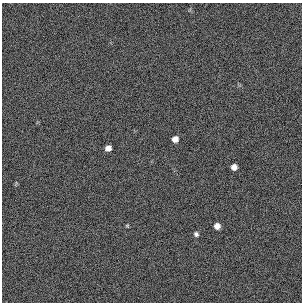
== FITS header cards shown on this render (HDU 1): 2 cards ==
NAXIS1  =                  300 / length of original image axis
NAXIS2  =                  300 / length of original image axis

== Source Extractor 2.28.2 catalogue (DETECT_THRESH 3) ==
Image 300 x 300 px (HDU 1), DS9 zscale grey, 1 PNG px = 1 image px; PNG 304 x 304 px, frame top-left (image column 1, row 300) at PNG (2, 3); no overlay
Background 385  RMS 67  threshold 200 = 3 sigma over >= 5 px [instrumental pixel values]
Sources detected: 6; all 6 listed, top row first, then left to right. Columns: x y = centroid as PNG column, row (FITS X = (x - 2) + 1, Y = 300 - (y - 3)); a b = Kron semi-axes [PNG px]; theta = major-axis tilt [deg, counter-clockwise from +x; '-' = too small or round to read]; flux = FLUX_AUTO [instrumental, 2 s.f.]
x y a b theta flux
175 139 5 5 - 27000
108 148 6 5 - 26000
234 167 5 5 - 27000
127 226 6 4 0 4500
217 226 6 5 - 26000
196 234 6 6 - 11000